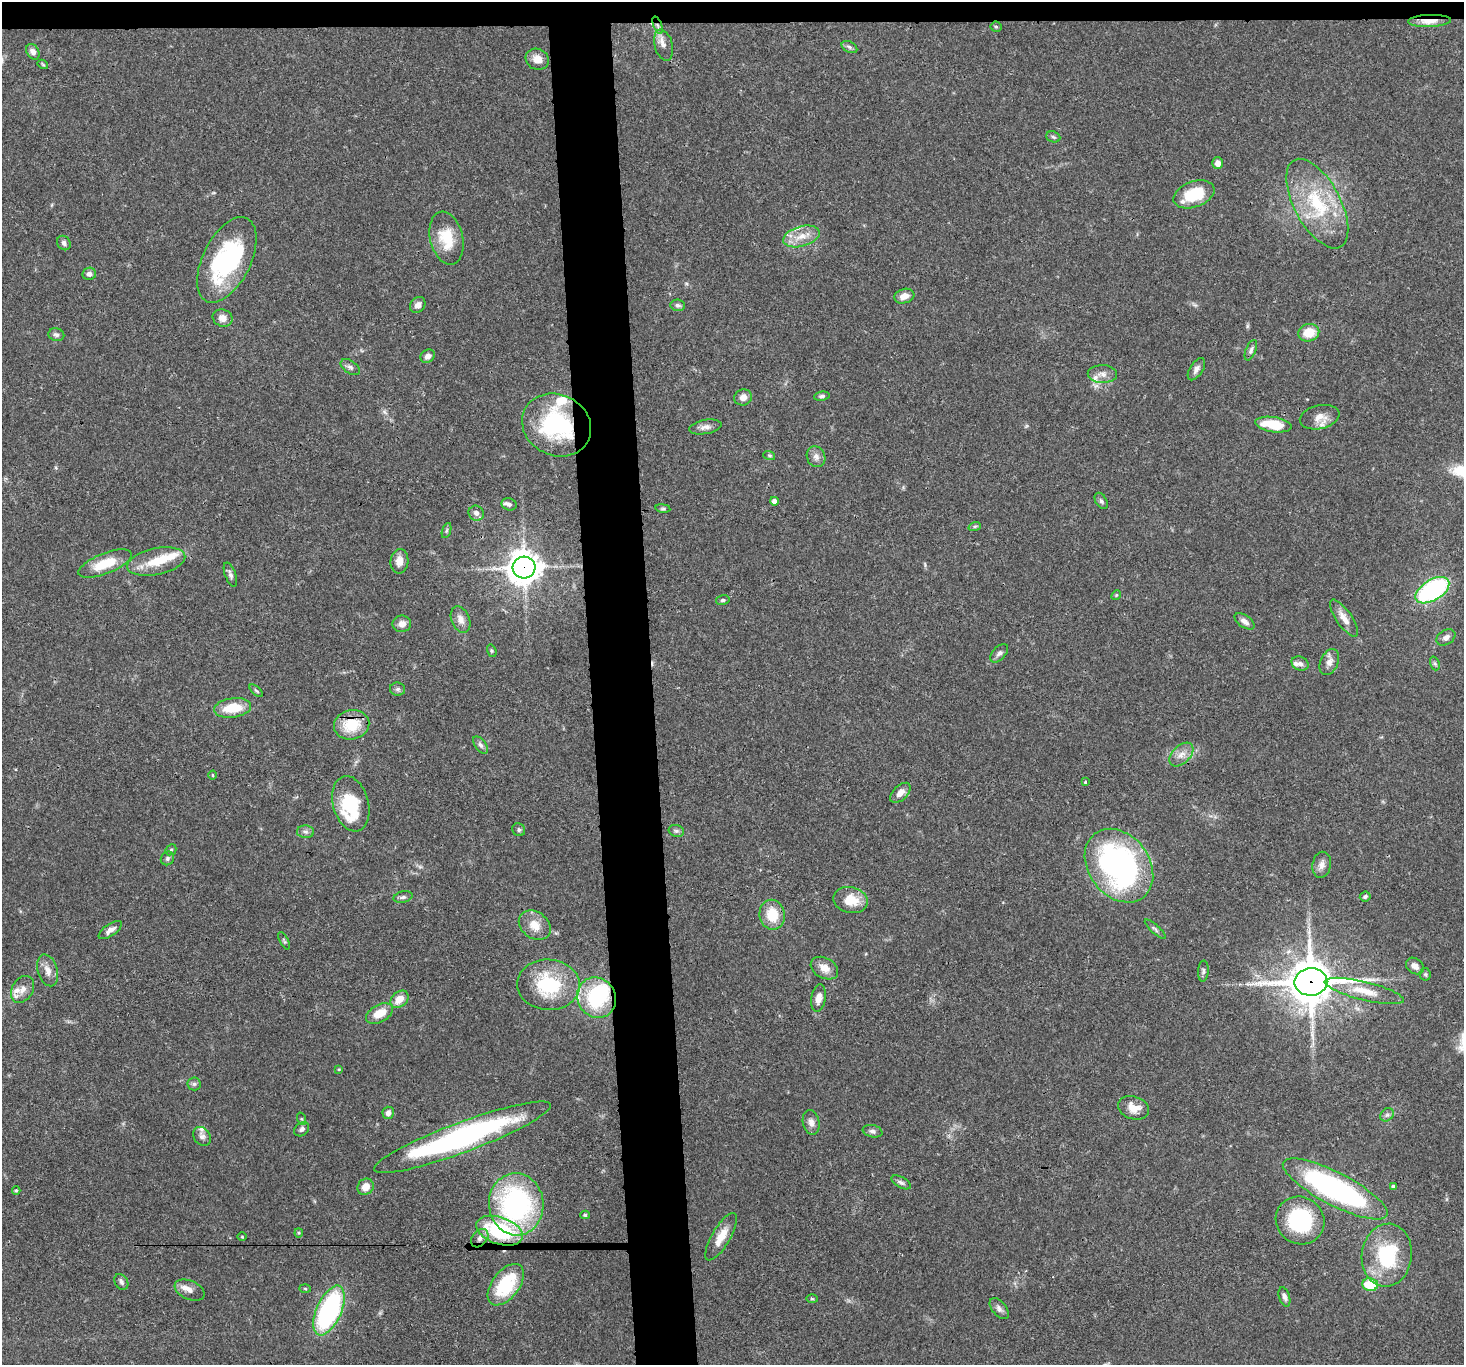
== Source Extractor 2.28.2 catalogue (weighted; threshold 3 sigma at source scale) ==
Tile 2 of 3 x 3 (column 2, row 1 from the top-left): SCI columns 1464-2925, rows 2875-4237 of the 4388 x 4360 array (HDU 1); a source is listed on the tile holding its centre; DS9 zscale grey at full resolution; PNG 1466 x 1367 px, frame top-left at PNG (2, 2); each listed source drawn as its Kron ellipse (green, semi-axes under 4 px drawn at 4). Shown black and unused: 6% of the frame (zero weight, under 3 of 4 exposures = <1% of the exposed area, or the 3 px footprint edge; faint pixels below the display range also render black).
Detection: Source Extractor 2.28.2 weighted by HDU 2 'WHT'; one run over the whole footprint, this tile lists its part. Background 0.0563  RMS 0.0035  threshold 0.016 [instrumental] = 3 sigma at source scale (4.5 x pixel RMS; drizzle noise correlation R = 1.50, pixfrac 1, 0.05/0.05 arcsec/px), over >= 5 px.
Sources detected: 146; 1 too faint to see at this stretch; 3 inside a brighter object's white glare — neither listed nor drawn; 9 inside a brighter listed object's ellipse — not listed separately; the other 133 listed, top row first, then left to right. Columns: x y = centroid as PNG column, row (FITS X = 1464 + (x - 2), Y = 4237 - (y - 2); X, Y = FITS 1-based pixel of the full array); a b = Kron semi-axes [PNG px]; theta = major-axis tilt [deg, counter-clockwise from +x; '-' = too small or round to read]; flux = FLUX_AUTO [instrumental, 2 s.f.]
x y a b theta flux
1429 21 21 6 2 4.8
658 25 9 3 -69 0.81
996 27 5 5 - 0.48
663 45 16 9 -74 2.5
849 47 8 5 -28 0.9
33 52 8 6 -59 1.7
537 59 12 10 -28 3
43 64 5 4 - 0.41
1053 137 7 5 -22 0.7
1218 163 6 5 - 2.4
1194 194 21 13 20 14
1317 204 49 23 -62 27
801 236 18 10 16 5.1
447 238 27 16 -76 11
64 243 7 6 - 1.2
227 260 46 24 64 43
89 274 7 6 - 1.4
904 296 10 7 17 2.8
418 305 8 7 - 1.9
678 305 7 5 -7 0.89
223 318 10 8 -20 2.8
1309 333 10 8 13 7
56 335 8 6 -14 1.1
1251 350 11 5 67 1
428 356 7 6 - 1.7
350 367 11 6 -34 1.2
1196 369 12 6 57 1.6
1102 374 14 9 -2 2.5
822 396 8 4 8 0.85
743 397 9 8 - 2.2
1320 417 20 12 12 4.1
557 425 35 30 -27 39
1273 425 18 7 -9 12
705 427 16 7 11 2
769 455 6 4 -19 0.51
816 457 11 9 -64 2
774 501 4 4 - 1.7
1101 501 9 5 -59 0.89
509 504 8 6 -17 1.2
663 508 7 4 -8 0.57
476 513 8 7 - 1.6
975 526 6 4 19 0.56
446 531 8 3 71 0.59
399 561 12 9 84 3.5
156 562 29 13 12 9
105 564 28 10 22 10
524 568 11 11 - 540
230 574 12 5 -71 1.2
1432 590 19 10 32 58
1116 595 5 4 - 0.44
723 600 7 5 14 0.56
1344 618 22 8 -55 3.7
460 620 14 9 -68 2.9
1244 621 11 6 -35 2
402 624 9 8 - 2.3
1446 637 10 7 32 1.7
492 651 6 4 -73 0.53
999 653 11 6 48 1.2
1329 662 14 9 66 2.5
1300 663 9 7 -26 1.4
1435 663 7 4 -70 0.67
398 689 7 6 - 0.91
256 691 8 4 -41 0.54
233 708 18 9 7 9.7
352 725 18 14 13 12
480 745 10 5 -52 1.2
1181 755 14 9 44 2.9
212 775 4 3 - 0.33
1085 782 3 3 - 0.99
900 793 12 7 44 2.6
351 804 28 18 -75 17
519 830 7 6 - 0.8
676 831 8 5 -19 0.85
305 832 8 6 -3 1.1
171 850 6 4 44 0.59
167 858 7 6 - 0.89
1322 865 13 9 79 2.3
1119 866 40 30 -53 100
1365 896 5 5 - 0.68
403 897 9 5 14 0.96
851 900 17 13 -12 7.7
772 915 15 12 -80 9.1
535 925 17 13 -38 5.3
1155 929 13 4 -43 0.96
110 930 13 6 34 2
284 941 9 4 -64 0.6
1415 966 9 7 -37 2.1
824 968 14 10 -28 3.5
48 970 16 10 -73 3
1203 971 10 5 86 0.94
1425 974 6 5 - 0.57
1311 982 16 14 2 1200
548 985 31 25 -3 24
23 989 14 10 57 3
1364 991 41 9 -14 7.8
597 998 21 19 -59 27
819 998 14 7 80 2.9
399 999 10 7 42 4.5
379 1013 14 8 28 6.4
339 1069 4 4 - 0.35
194 1084 6 6 - 0.83
1133 1108 16 11 -19 4.2
388 1113 6 5 - 1.7
1387 1115 7 6 - 0.92
302 1119 6 4 -70 0.49
811 1122 12 8 -79 2
302 1129 8 6 41 1.1
872 1131 10 6 -12 1.1
202 1136 10 8 -51 1.4
462 1137 94 15 20 89
901 1182 11 5 -30 1
1393 1186 4 4 - 0.65
366 1187 9 7 49 3.5
1335 1189 58 16 -27 88
16 1191 4 4 - 0.46
516 1204 31 27 -87 69
585 1215 5 3 - 0.62
1300 1220 25 23 -36 29
500 1231 24 13 -19 31
299 1233 4 4 - 0.4
242 1237 4 3 - 0.3
721 1237 27 9 60 5.4
480 1238 10 7 49 1.8
1387 1255 31 25 83 25
121 1282 8 6 -57 1.1
506 1285 24 13 52 21
1370 1285 8 6 -9 12
305 1289 5 3 - 0.38
190 1290 16 9 -23 2.3
1284 1297 10 5 -72 1.2
812 1299 6 4 -2 0.44
999 1309 12 7 -50 1.5
329 1310 27 12 66 60
Overlapping masked pixels (flux is a lower limit): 6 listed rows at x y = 1429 21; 658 25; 557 425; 524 568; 352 725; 1311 982